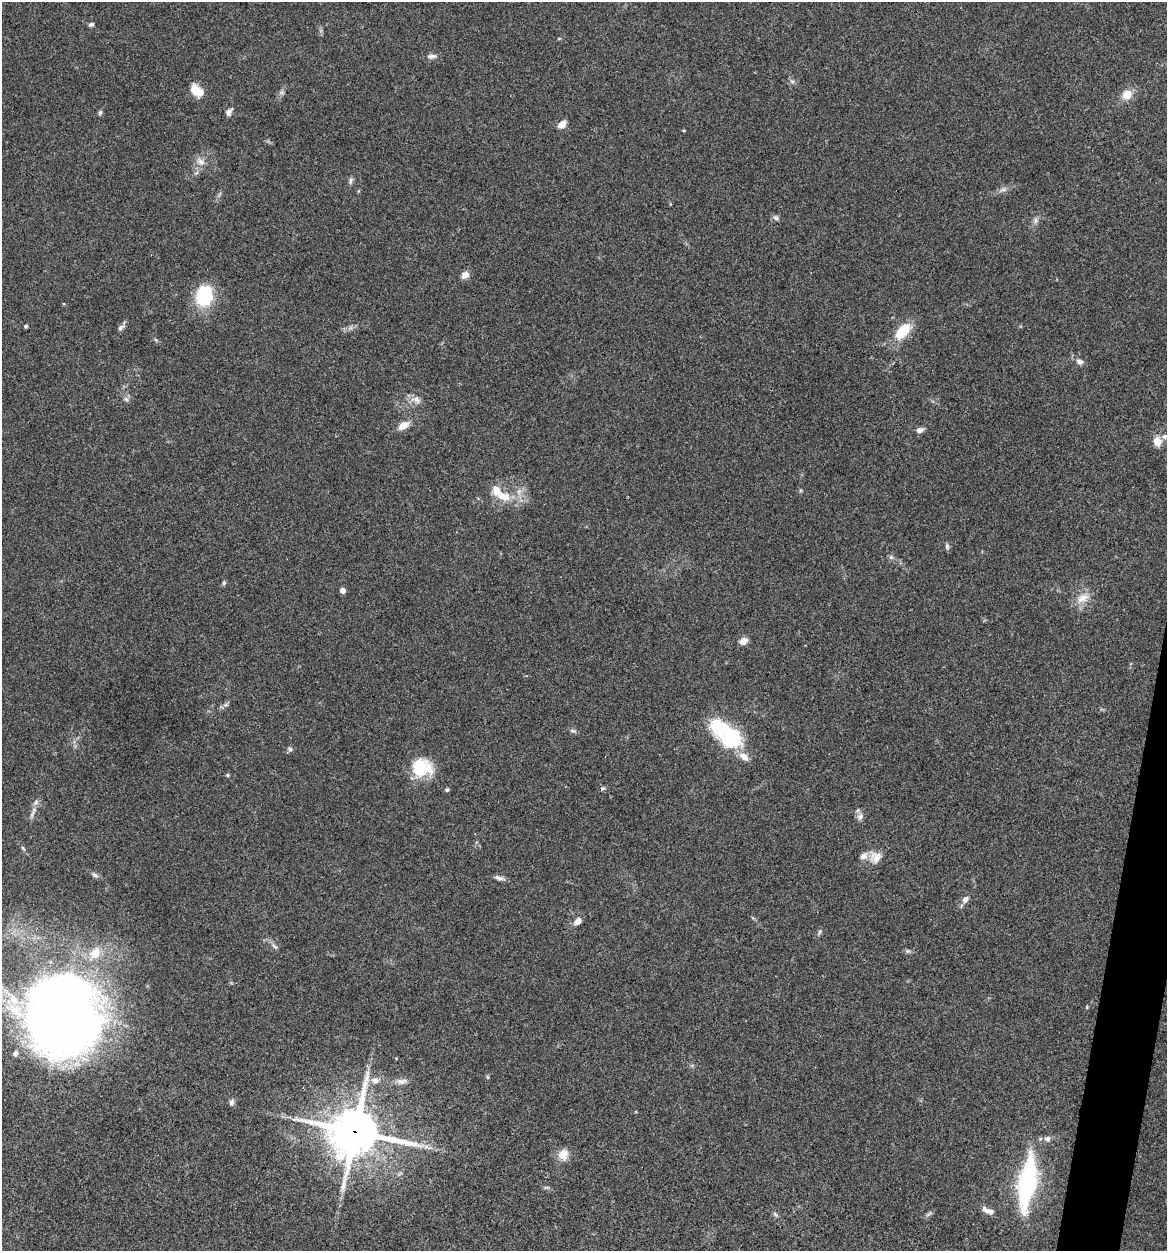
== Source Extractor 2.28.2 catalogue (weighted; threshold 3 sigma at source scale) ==
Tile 6 of 4 x 4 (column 2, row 2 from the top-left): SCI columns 1408-2572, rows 2502-3750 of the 5022 x 5005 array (HDU 1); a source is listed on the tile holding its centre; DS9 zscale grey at full resolution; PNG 1169 x 1253 px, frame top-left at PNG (2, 2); no overlay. Shown black and unused: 2% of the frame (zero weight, under 3 of 4 exposures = <1% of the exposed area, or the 3 px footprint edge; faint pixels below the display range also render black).
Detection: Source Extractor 2.28.2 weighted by HDU 2 'WHT'; one run over the whole footprint, this tile lists its part. Background 0.0635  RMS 0.0051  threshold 0.023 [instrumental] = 3 sigma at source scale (4.5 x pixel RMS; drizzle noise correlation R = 1.50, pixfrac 1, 0.05/0.05 arcsec/px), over >= 5 px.
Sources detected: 73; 2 inside a brighter object's white glare — not listed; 5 inside a brighter listed object's ellipse — not listed separately; the other 66 listed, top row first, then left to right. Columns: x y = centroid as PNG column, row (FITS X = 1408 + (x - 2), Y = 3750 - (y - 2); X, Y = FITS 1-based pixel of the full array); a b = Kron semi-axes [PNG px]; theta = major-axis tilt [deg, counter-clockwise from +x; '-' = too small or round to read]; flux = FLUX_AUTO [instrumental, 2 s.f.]
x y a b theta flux
91 24 7 5 14 1.1
432 56 13 6 4 2.2
792 81 7 4 -18 0.95
197 91 12 7 -35 13
1127 94 12 11 - 5.8
100 112 6 5 - 1
229 112 10 6 56 2
562 124 8 6 48 4.8
201 162 12 7 -39 3.1
351 180 10 5 76 1.3
1003 189 7 5 1 1.3
776 218 8 7 - 1.4
1035 221 8 6 -74 1.5
465 275 10 8 36 3.1
204 299 23 18 -40 19
26 326 5 4 - 0.7
121 327 10 6 42 1.5
902 331 18 10 50 16
1080 362 10 7 -32 2.2
126 399 6 6 - 1.3
416 399 15 9 -21 3.5
403 425 15 8 33 4.7
920 430 8 6 7 2.3
1164 437 8 6 13 1.6
1157 441 10 8 -81 5.9
503 496 19 10 -16 8.9
947 546 8 5 -75 1.1
891 557 6 6 - 1.1
224 583 6 5 - 0.82
343 591 4 4 - 3.5
1083 598 19 11 29 6.2
743 641 10 7 31 2.9
225 705 6 5 - 1.1
573 731 10 4 -5 1
730 739 30 22 -61 35
290 749 6 6 - 1.2
421 767 23 19 -6 20
228 775 5 4 - 0.62
603 788 8 4 1 0.81
447 790 5 4 - 0.81
32 814 16 4 66 2.2
860 816 11 8 63 2.3
23 848 7 3 -53 0.73
876 857 16 14 -8 6.1
95 875 10 5 -37 1.4
499 878 14 5 -13 1.9
965 900 8 6 62 2.3
578 921 8 7 - 3
820 932 7 4 70 0.97
274 946 10 4 -44 1.4
907 951 7 5 2 1
95 953 19 14 44 10
1087 1007 5 3 - 0.48
62 1013 44 40 -79 990
15 1054 6 5 - 2.6
375 1080 9 8 - 3.1
401 1081 17 8 3 3.3
232 1102 8 6 67 1.6
355 1132 18 16 -4 2000
1047 1139 8 7 - 1.6
426 1147 7 5 0 1.7
563 1155 15 13 82 5.2
1027 1183 60 17 81 61
990 1211 10 6 -5 2.3
775 1214 9 4 -45 0.99
928 1214 11 3 35 0.96
Overlapping masked pixels (flux is a lower limit): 1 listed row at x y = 355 1132